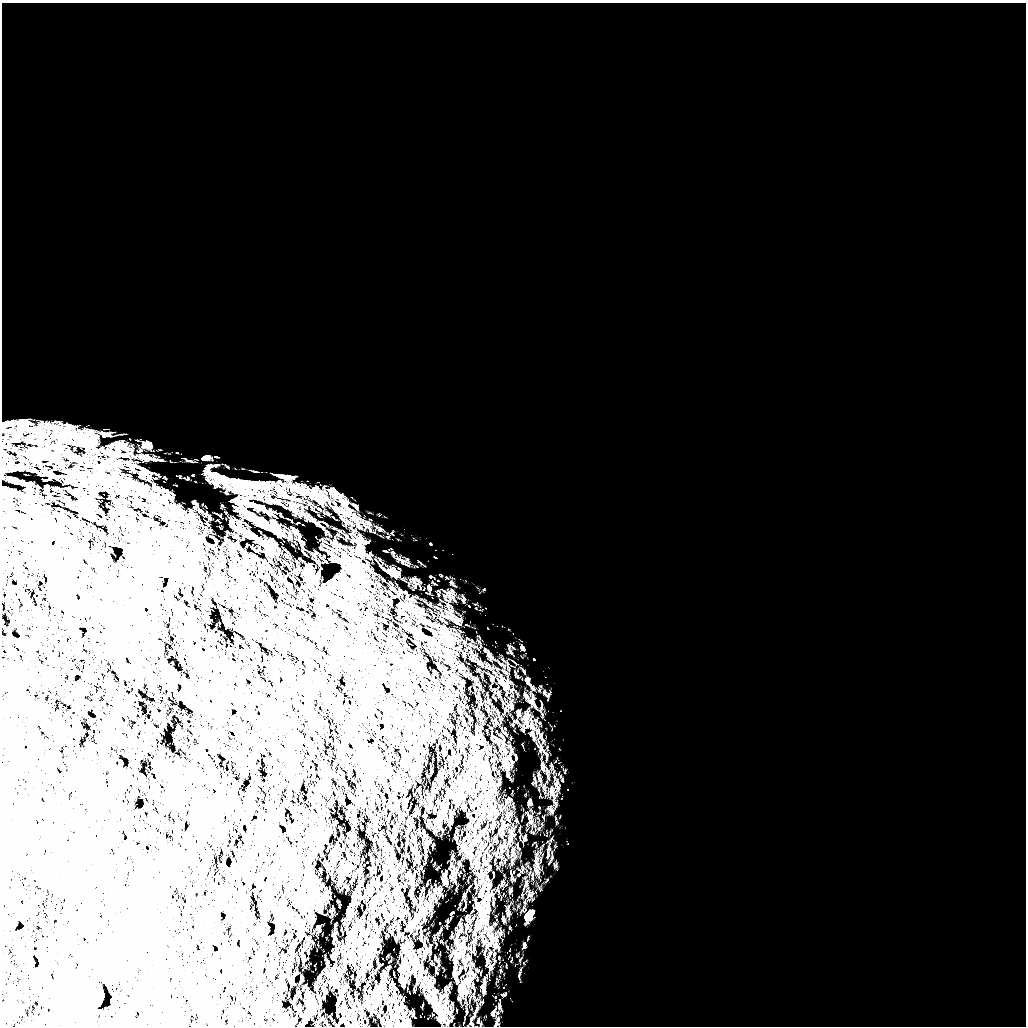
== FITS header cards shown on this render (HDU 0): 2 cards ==
NAXIS1  =                 1024 /
NAXIS2  =                 1024 /

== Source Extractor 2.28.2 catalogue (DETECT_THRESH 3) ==
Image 1024 x 1024 px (HDU 0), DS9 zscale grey, 1 PNG px = 1 image px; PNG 1028 x 1028 px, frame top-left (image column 1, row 1024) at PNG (2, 3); no overlay
Background 5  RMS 910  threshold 2740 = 3 sigma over >= 5 px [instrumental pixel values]
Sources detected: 31; all 31 listed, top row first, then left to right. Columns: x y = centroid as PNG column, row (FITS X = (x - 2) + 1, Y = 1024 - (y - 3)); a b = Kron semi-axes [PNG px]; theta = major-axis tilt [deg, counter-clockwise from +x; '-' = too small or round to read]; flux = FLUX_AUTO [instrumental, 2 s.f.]
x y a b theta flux
26 427 7 4 1 1.8e+05
107 434 7 3 7 8.8e+04
62 438 14 6 44 4.6e+05
68 441 9 7 31 2.8e+05
85 441 26 20 18 1.4e+06
146 445 11 6 -4 2.4e+05
204 457 10 5 23 1.5e+05
290 478 11 5 10 1.9e+05
165 496 9 5 66 2.2e+05
243 509 6 4 -47 1.4e+05
146 530 7 4 59 9.4e+04
357 547 7 4 70 1.4e+05
393 572 10 7 -52 3.4e+05
309 573 18 11 -80 6.0e+05
429 588 5 4 - 6.7e+04
139 611 8 5 -15 1.0e+05
457 621 8 4 42 9.0e+04
522 648 6 4 -61 8.5e+04
527 681 7 4 -70 8.9e+04
511 706 5 4 - 7.8e+04
529 801 7 4 76 7.7e+04
310 916 11 4 76 1.6e+05
528 916 11 8 58 3.0e+05
11 925 6 3 89 6.2e+04
261 931 11 4 -68 1.4e+05
410 945 12 4 79 1.9e+05
524 945 5 3 - 7.0e+04
494 954 4 3 - 3.9e+04
86 989 9 4 85 1.7e+05
277 1004 5 3 - 6.4e+04
405 1023 11 9 48 3.0e+05
At the frame edge (FLAGS 8, measured only in part): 1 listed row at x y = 405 1023